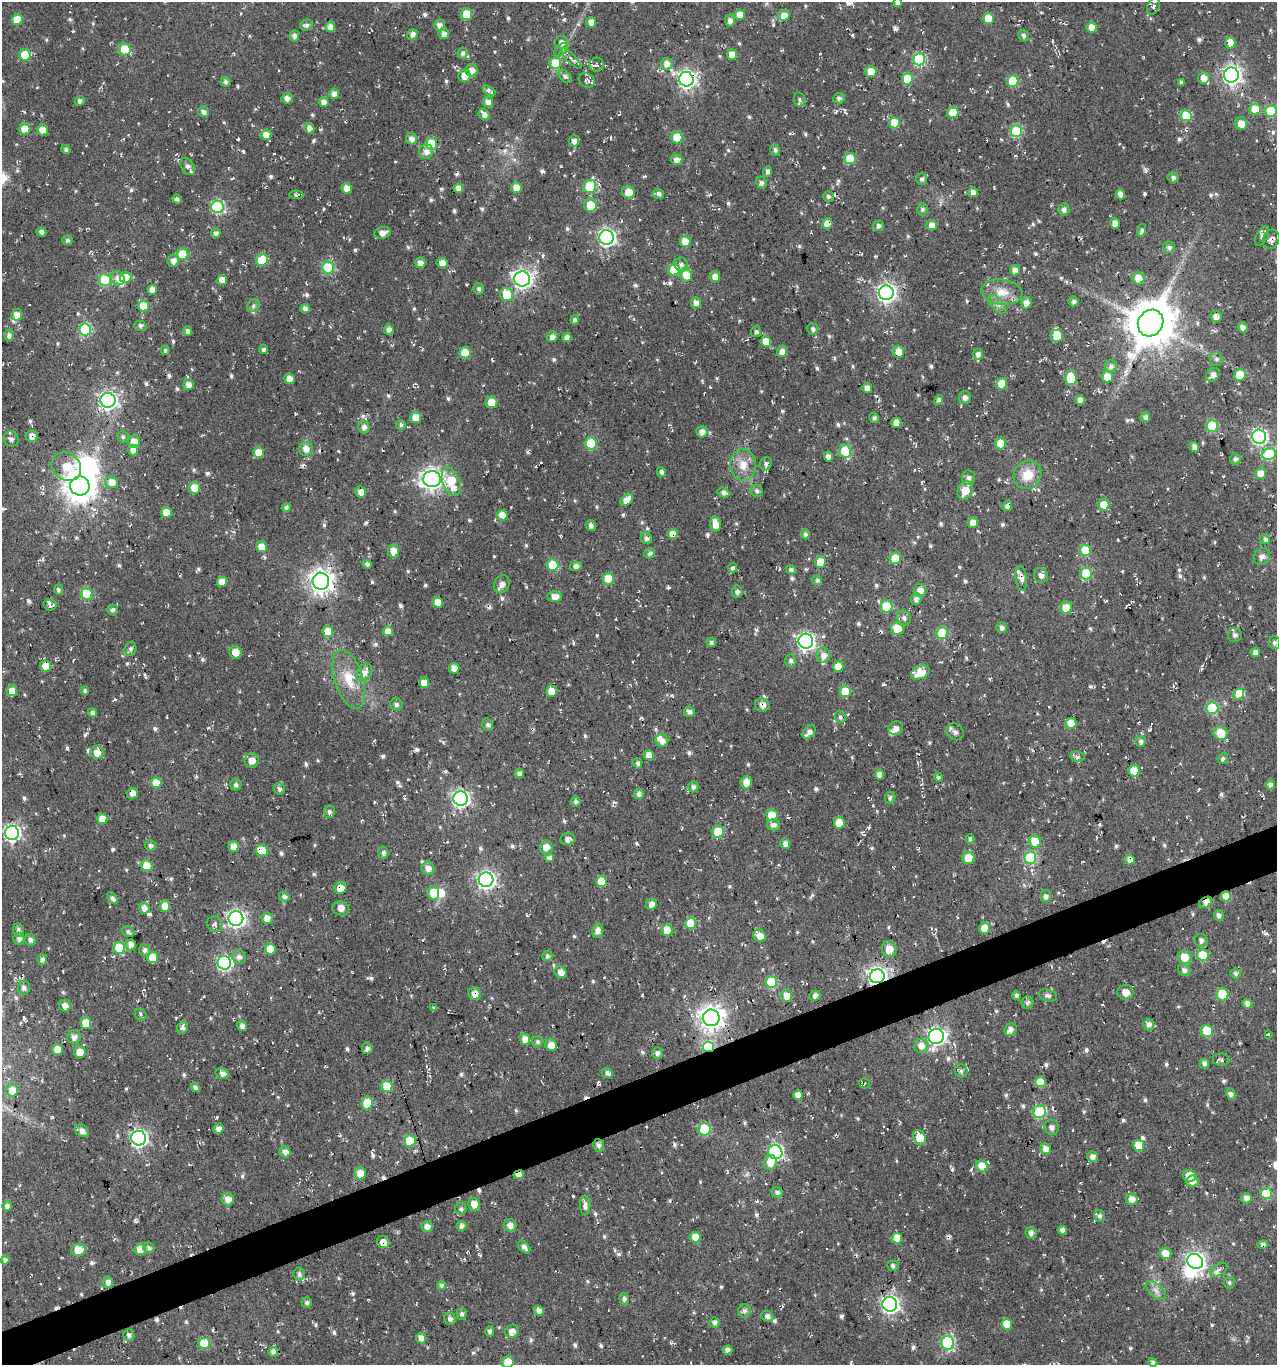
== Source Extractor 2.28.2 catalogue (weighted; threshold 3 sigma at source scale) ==
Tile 7 of 4 x 4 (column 3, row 2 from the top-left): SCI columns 2670-3944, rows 2727-4089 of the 5286 x 5452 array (HDU 1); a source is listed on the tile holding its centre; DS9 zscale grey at full resolution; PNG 1279 x 1367 px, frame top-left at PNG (2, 2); each listed source drawn as its Kron ellipse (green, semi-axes under 4 px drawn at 4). Shown black and unused: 3% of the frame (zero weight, under 2 of 3 exposures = <1% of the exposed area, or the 3 px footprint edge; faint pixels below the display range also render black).
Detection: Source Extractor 2.28.2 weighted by HDU 2 'WHT'; one run over the whole footprint, this tile lists its part. Background 0.0243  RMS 0.0089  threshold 0.04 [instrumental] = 3 sigma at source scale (4.5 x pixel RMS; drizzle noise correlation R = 1.50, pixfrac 1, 0.0396/0.0396 arcsec/px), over >= 5 px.
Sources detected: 956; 3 inside a brighter object's white glare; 46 cosmic-ray / hot-pixel residue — neither listed nor drawn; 13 inside a brighter listed object's ellipse — not listed separately; of the other 894, all 500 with FLUX_AUTO >= 2.24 (the completeness limit of this list) listed and drawn (394 fainter detections not listed), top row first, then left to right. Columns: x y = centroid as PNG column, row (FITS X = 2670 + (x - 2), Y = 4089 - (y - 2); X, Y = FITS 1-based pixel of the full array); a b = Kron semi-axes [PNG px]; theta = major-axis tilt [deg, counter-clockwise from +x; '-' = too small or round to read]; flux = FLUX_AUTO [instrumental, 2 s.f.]
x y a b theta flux
898 2 5 4 - 4.4
1153 6 9 6 64 3.5
467 14 5 5 - 36
740 15 5 5 - 11
784 16 6 5 - 9.2
988 18 5 5 - 19
17 20 5 5 - 21
730 21 6 5 - 4.4
591 22 5 5 - 8.8
307 25 6 5 - 2.8
440 25 5 5 - 4.3
330 27 5 5 - 6.3
1092 27 5 5 - 12
412 34 6 5 - 4.3
444 34 5 5 - 5
294 36 5 4 - 3.9
1024 36 6 5 - 2.5
562 43 7 6 - 6.6
1230 43 5 5 - 14
125 49 6 5 - 37
561 49 8 5 41 2.9
463 53 5 5 - 3.1
25 55 5 5 - 31
732 55 5 5 - 12
571 59 14 4 -45 3.6
919 59 6 6 - 94
555 63 6 5 - 33
667 64 6 6 - 7.2
596 65 7 7 - 3.1
472 70 6 6 - 6.5
871 72 5 5 - 23
1231 75 7 7 - 420
464 76 6 6 - 10
565 76 8 5 -45 2.6
1204 78 6 5 - 7.7
686 79 7 7 - 320
907 79 5 5 - 31
587 80 8 7 - 2.3
1013 81 5 5 - 38
226 82 5 4 - 3.2
1181 82 4 4 - 2.4
489 91 7 4 -34 2.4
334 94 5 5 - 6.1
287 98 5 5 - 5.3
839 98 6 5 - 2.7
800 100 7 5 -78 2.8
79 101 5 4 - 2.7
324 102 5 5 - 6.5
488 102 5 5 - 6.2
1255 109 5 5 - 23
1271 111 6 5 - 42
203 112 5 5 - 3.7
953 113 5 5 - 27
484 114 6 5 - 4.9
1186 116 6 5 - 36
894 123 5 5 - 26
1241 123 6 6 - 8.9
309 128 5 5 - 5.2
25 129 5 5 - 26
42 130 5 5 - 8.2
1016 131 6 5 - 73
266 135 5 5 - 9.3
677 138 6 5 - 34
412 139 6 5 - 5.1
574 141 5 5 - 5
431 144 6 5 - 47
66 149 5 4 - 2.3
775 150 6 5 - 2.5
426 152 7 7 - 5.9
850 159 5 5 - 35
676 160 6 5 - 5.1
188 167 9 6 -57 4.8
768 171 5 4 - 3.3
1173 177 5 5 - 2.9
922 179 6 5 - 2.5
762 183 6 5 - 2.4
590 186 7 6 - 65
347 188 5 5 - 12
458 188 5 4 - 7.3
516 188 5 5 - 11
628 192 6 6 - 13
973 192 5 5 - 4.6
659 194 5 5 - 3.7
1120 194 5 4 - 6
296 195 7 4 -1 3
828 196 5 5 - 2.9
177 199 5 4 - 2.5
590 205 6 6 - 17
217 207 6 6 - 110
922 209 6 5 - 2.5
1064 209 6 5 - 4.2
827 223 5 5 - 11
1115 223 5 5 - 6.2
932 225 5 5 - 8
878 226 5 5 - 3.3
1141 230 6 4 75 2.9
41 232 5 4 - 3.1
216 233 5 4 - 3.7
382 233 8 6 17 6.2
1262 236 11 5 62 3.8
607 237 7 7 - 290
1271 239 10 8 68 5
67 240 5 4 - 2.4
685 242 5 5 - 16
1169 247 6 5 - 2.9
183 254 6 5 - 44
262 260 6 5 - 34
173 261 6 5 - 5.3
420 263 5 5 - 7.1
442 263 5 5 - 7.5
681 264 7 6 - 3
328 268 6 6 - 62
674 270 6 5 - 33
1015 270 5 5 - 6.7
686 275 7 5 -66 16
125 277 6 5 - 20
715 277 5 5 - 9
118 278 7 6 - 6.8
1138 278 6 6 - 12
522 279 8 7 - 420
105 280 6 6 - 61
222 280 5 5 - 10
479 289 5 5 - 2.7
152 290 5 4 - 7.2
1002 292 21 12 -8 15
886 293 7 7 - 360
506 295 7 6 - 23
1074 301 5 5 - 3.7
696 303 5 5 - 6.4
1027 303 5 5 - 7.5
998 304 11 6 -50 3.9
143 306 5 5 - 27
253 306 6 6 - 2.6
305 309 4 4 - 5
17 315 6 5 - 8.7
1216 316 6 5 - 5.7
575 320 4 4 - 2.7
1151 323 14 12 55 3900
140 326 6 5 - 2.7
1243 327 5 4 - 5.1
85 329 6 6 - 83
813 329 6 5 - 3.1
389 330 5 5 - 4.8
188 331 5 4 - 4
756 332 5 5 - 3
9 335 5 5 - 3.6
1057 336 6 5 - 26
552 337 5 5 - 5
567 337 4 4 - 5.7
766 342 5 5 - 16
165 350 4 4 - 2.6
263 350 4 4 - 2.5
782 352 5 5 - 8.7
899 352 6 5 - 12
465 353 5 5 - 29
978 354 5 5 - 4.7
1216 359 7 6 - 2.5
1111 366 6 6 - 4.1
1213 375 7 5 46 5.9
1240 375 6 6 - 23
1107 377 5 5 - 13
1071 378 7 5 -86 43
289 379 5 5 - 8.1
1002 384 6 5 - 22
188 385 5 5 - 7.9
867 388 5 5 - 8.2
965 398 6 6 - 3.7
108 400 7 7 - 300
939 400 5 4 - 2.5
1080 400 5 4 - 7.1
492 402 6 6 - 19
1145 417 5 4 - 3.9
416 418 5 5 - 15
874 418 5 4 - 2.6
896 423 5 5 - 8.2
401 425 5 4 - 2.6
1212 426 6 5 - 52
364 427 6 5 - 4.4
702 432 5 5 - 6.6
32 436 6 6 - 4.6
123 437 6 5 - 2.3
1259 437 7 7 - 190
11 439 8 7 - 3.5
134 441 6 6 - 11
591 443 6 5 - 37
1001 444 5 5 - 27
1194 447 5 4 - 4.4
306 449 7 6 - 6.8
133 450 5 5 - 6.7
845 451 7 6 - 40
258 452 5 5 - 13
1269 454 7 6 - 50
828 456 5 4 - 4.4
1235 459 5 5 - 3.1
766 464 7 6 - 3.2
743 465 16 13 -87 13
66 467 16 13 -40 24
661 472 5 4 - 3.5
1261 473 5 5 - 11
1027 475 15 13 52 17
968 478 7 6 - 4.3
432 479 9 8 - 530
111 482 6 6 - 9.3
451 482 15 8 -69 29
80 486 10 9 - 1300
195 488 5 5 - 24
757 491 6 6 - 2.9
965 491 9 7 63 15
361 492 5 5 - 6.2
723 493 6 5 - 4.2
627 500 7 5 44 13
1104 505 6 5 - 23
1007 506 5 4 - 3.9
286 507 5 4 - 2.4
166 512 5 5 - 14
502 515 5 5 - 12
973 522 5 5 - 7.2
715 524 7 5 -76 12
591 525 5 5 - 3.8
672 534 5 5 - 8.9
805 534 5 4 - 3
646 538 6 5 - 3.5
1265 539 5 5 - 3
262 547 5 5 - 12
1086 550 6 5 - 40
393 551 7 5 83 9.7
650 553 6 5 - 3.1
1262 557 8 8 - 5.1
895 558 5 5 - 33
820 562 6 5 - 20
367 564 4 4 - 3.3
553 565 6 5 - 39
576 566 6 4 11 4.2
733 568 5 4 - 3.2
791 570 5 4 - 3.5
1086 573 6 6 - 49
1041 575 7 7 - 3.5
608 578 6 5 - 23
1021 578 12 5 -81 5
817 580 5 4 - 3.2
321 581 8 8 - 730
222 582 5 5 - 9.4
502 584 9 7 65 5.1
58 590 5 4 - 2.6
920 590 6 6 - 7.1
737 591 6 5 - 3.3
87 594 6 5 - 52
555 596 7 5 -2 8.8
916 599 6 5 - 4.2
438 602 5 5 - 14
50 605 6 5 - 4.6
886 606 6 6 - 34
1066 608 6 6 - 16
112 610 5 5 - 3
904 618 7 6 - 3.3
1002 628 5 5 - 3.8
897 629 6 6 - 21
328 631 5 5 - 18
388 631 5 5 - 8.9
942 633 6 5 - 45
1235 635 7 7 - 4
806 641 7 7 - 300
711 642 5 4 - 2.9
1274 643 6 5 - 2.6
130 649 7 6 - 3.2
235 652 6 6 - 11
1255 652 4 4 - 5.5
823 655 7 6 - 6.2
791 661 6 5 - 3.2
45 666 5 5 - 13
838 666 5 5 - 15
454 668 5 5 - 7.4
364 672 10 7 52 7.3
920 672 10 6 23 19
349 679 30 14 -72 23
424 683 5 5 - 11
85 690 4 4 - 2.6
12 691 5 5 - 11
551 691 5 5 - 11
845 691 5 5 - 30
1238 694 6 5 - 71
396 704 6 6 - 3.1
762 705 7 6 - 4.8
1212 708 6 6 - 61
690 712 5 5 - 4.2
92 713 5 4 - 3.5
840 717 6 5 - 2.7
1071 723 5 5 - 20
488 725 6 5 - 3.2
896 728 7 6 - 5.3
809 732 8 5 50 6.1
955 732 9 8 - 3.7
1221 733 7 6 - 23
662 741 6 6 - 6.1
1141 741 5 5 - 3.8
97 753 6 6 - 9.5
649 755 5 5 - 9
1077 756 7 5 -12 2.7
1223 759 5 5 - 2.7
252 760 7 7 - 8.2
638 763 5 4 - 3.1
1134 771 5 5 - 24
519 773 4 4 - 4.4
879 774 5 4 - 6.4
938 777 4 4 - 2.3
746 782 6 5 - 9.7
156 783 5 5 - 17
236 785 5 5 - 3
1270 785 5 4 - 3.8
693 787 5 5 - 3.1
279 789 6 5 - 3.1
133 793 6 5 - 6.4
639 794 5 5 - 4.2
460 798 7 7 - 290
890 798 6 5 - 2.7
576 801 5 5 - 2.9
329 812 6 5 - 3.2
772 815 5 5 - 29
102 819 5 5 - 13
839 823 5 5 - 17
773 825 6 5 - 5
718 832 6 5 - 32
12 833 7 7 - 250
567 839 7 6 - 4.5
970 839 4 3 - 2.4
1035 842 6 6 - 25
785 843 5 5 - 6.1
150 845 5 5 - 3.3
233 847 5 5 - 9.2
546 847 6 6 - 8.3
262 851 6 5 - 23
383 853 6 5 - 3.6
549 858 5 4 - 4.3
968 858 6 6 - 17
1030 858 6 6 - 68
1130 860 5 5 - 6.5
147 866 5 5 - 23
428 868 7 6 - 5.5
486 880 7 7 - 320
601 882 5 5 - 23
341 888 6 5 - 9.7
433 893 6 6 - 22
284 896 5 4 - 3.2
1046 896 6 5 - 3.9
1226 896 5 5 - 10
112 898 6 4 -53 2.7
1206 902 7 5 32 9.2
651 904 5 5 - 5.6
165 906 5 5 - 15
144 908 6 5 - 5.7
341 908 8 7 - 6
1219 916 5 5 - 3.9
236 918 7 7 - 320
267 918 6 5 - 8
691 923 5 5 - 26
215 924 8 7 - 2.9
984 928 5 5 - 15
18 930 6 5 - 2.4
667 930 6 5 - 17
597 931 7 5 75 5.6
128 932 6 5 - 2.8
760 936 7 5 -42 9.6
19 939 6 5 - 3.7
30 940 6 5 - 3.7
1201 940 6 6 - 3.2
130 945 5 5 - 5.2
119 948 6 6 - 55
270 949 5 5 - 19
889 949 8 7 - 11
145 950 6 5 - 3.6
1203 955 6 5 - 38
547 956 5 5 - 3.4
153 957 5 5 - 20
239 957 7 6 - 4.3
1184 957 7 6 - 14
42 959 5 5 - 3.4
224 963 7 6 - 160
1184 970 7 5 -30 3.8
561 972 6 5 - 7.8
1236 974 5 5 - 2.9
877 976 7 7 - 380
771 982 6 6 - 56
24 987 7 6 - 4.2
1125 992 8 7 - 7.2
475 994 6 6 - 7.4
1223 994 6 6 - 35
1016 995 4 4 - 2.2
1048 995 9 6 -15 2.7
787 996 6 5 - 11
815 996 5 5 - 4.8
1027 1003 6 6 - 2.6
1247 1004 5 4 - 5
65 1006 6 6 - 5.5
434 1008 4 3 - 2.3
140 1014 6 5 - 2.3
711 1018 8 8 - 790
86 1023 5 5 - 19
1149 1025 6 5 - 4.6
242 1026 5 4 - 4.5
182 1028 6 5 - 3.8
1011 1029 7 5 45 4.3
1207 1031 6 6 - 27
1268 1035 3 3 - 3.9
74 1037 7 6 - 4.6
936 1037 8 7 - 290
525 1039 5 5 - 9.8
538 1042 5 5 - 2.7
551 1045 6 5 - 10
921 1046 7 6 - 6.8
708 1047 5 5 - 83
367 1048 6 5 - 3.2
57 1049 5 5 - 14
80 1052 6 6 - 9.6
657 1053 6 5 - 3.1
1221 1060 8 6 -10 2.7
1204 1063 5 4 - 4.1
961 1071 6 6 - 2.5
222 1073 6 5 - 5
607 1073 6 5 - 3.2
1040 1082 5 5 - 11
864 1083 5 5 - 2.9
387 1087 6 5 - 27
195 1088 4 4 - 4
12 1090 6 6 - 13
1231 1094 6 4 -63 3.1
798 1095 5 4 - 8.7
367 1103 6 5 - 32
1039 1112 6 6 - 83
1052 1127 8 7 - 3.8
219 1128 5 5 - 5
705 1129 6 6 - 41
82 1131 7 6 - 5.7
920 1137 8 6 -61 17
139 1138 7 7 - 260
410 1141 6 5 - 47
598 1145 6 5 - 3.2
1139 1145 5 5 - 23
1046 1149 5 5 - 6.5
285 1152 6 5 - 7
775 1152 7 7 - 160
1093 1157 5 5 - 5.4
770 1162 7 6 - 13
982 1166 6 5 - 15
360 1173 6 6 - 11
519 1175 5 4 - 6.9
1190 1176 6 6 - 21
1192 1181 6 6 - 6.8
777 1193 5 5 - 3.6
1266 1193 6 5 - 37
1246 1198 5 5 - 6.5
228 1199 6 6 - 6.6
1132 1199 6 5 - 7.4
474 1204 6 6 - 8.3
585 1205 10 5 -90 4.5
7 1206 5 4 - 4.9
461 1209 5 5 - 2.5
1099 1216 6 5 - 3.2
510 1225 6 6 - 5.7
462 1226 5 5 - 4.2
427 1227 5 5 - 5.7
1062 1230 5 4 - 4.1
1031 1233 6 5 - 3.5
695 1237 5 5 - 11
897 1238 5 5 - 18
383 1242 6 5 - 5.6
1263 1245 5 4 - 2.9
524 1247 7 5 -50 3.7
149 1248 5 5 - 2.9
140 1249 5 5 - 14
78 1250 7 6 - 19
1166 1253 6 5 - 14
5 1260 4 4 - 3.6
1195 1261 8 7 - 360
893 1266 6 5 - 2.3
1219 1270 9 5 30 4.7
299 1274 6 5 - 3.3
108 1282 5 5 - 4.9
1229 1283 6 5 - 2.3
442 1286 4 4 - 2.4
1156 1290 12 6 -42 4.7
624 1299 5 5 - 2.9
307 1303 5 5 - 2.4
890 1304 7 7 - 330
539 1311 5 4 - 5.3
744 1311 7 6 - 3.2
462 1314 6 5 - 2.7
768 1316 6 5 - 3.5
450 1319 6 5 - 3.7
714 1322 5 5 - 3.4
1007 1324 5 5 - 17
489 1331 5 4 - 3.4
512 1332 7 6 - 6.3
129 1335 6 5 - 3.4
421 1338 5 5 - 8
204 1343 6 5 - 28
948 1343 7 6 - 110
728 1350 5 4 - 4.9
273 1352 5 5 - 4.3
508 1362 6 5 - 24
1153 1362 4 4 - 2.3
Overlapping masked pixels (flux is a lower limit): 27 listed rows (the first 20) at x y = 1231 75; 686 79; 431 144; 827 223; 1271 239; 899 352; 32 436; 1007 506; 672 534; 553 565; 1021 578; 762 705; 97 753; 102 819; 262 851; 1226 896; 1206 902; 877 976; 475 994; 711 1018
Isophote crosses this tile's border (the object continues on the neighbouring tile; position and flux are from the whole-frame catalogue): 3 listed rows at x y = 898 2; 1153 6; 508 1362